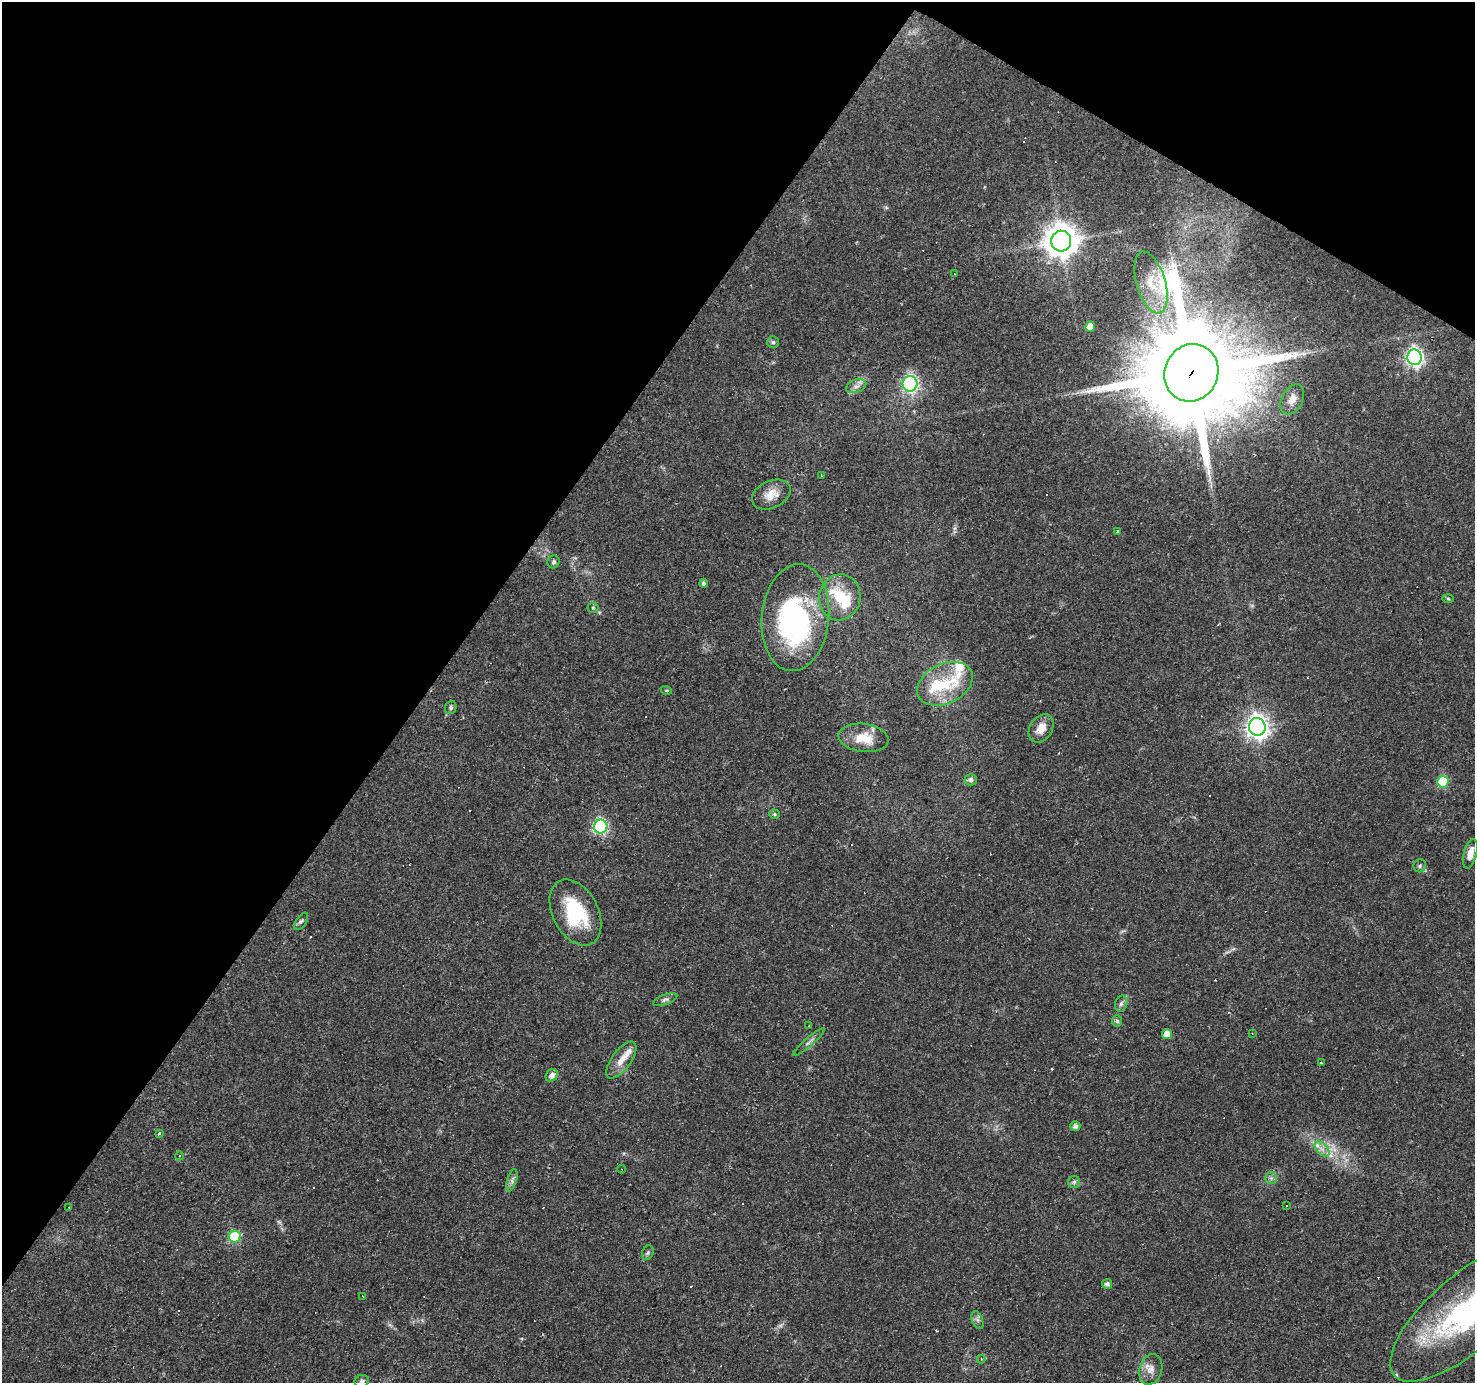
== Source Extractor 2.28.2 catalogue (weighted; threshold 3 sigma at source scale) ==
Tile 2 of 4 x 4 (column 2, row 1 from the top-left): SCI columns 1474-2946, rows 4327-5707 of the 5893 x 5957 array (HDU 1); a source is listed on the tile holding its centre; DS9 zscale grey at full resolution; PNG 1477 x 1385 px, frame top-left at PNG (2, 2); each listed source drawn as its Kron ellipse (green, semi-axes under 4 px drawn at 4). Shown black and unused: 34% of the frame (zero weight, under 3 of 4 exposures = <1% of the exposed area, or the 3 px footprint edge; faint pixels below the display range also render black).
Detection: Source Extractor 2.28.2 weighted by HDU 2 'WHT'; one run over the whole footprint, this tile lists its part. Background 0.0361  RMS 0.0038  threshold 0.017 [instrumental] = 3 sigma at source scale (4.5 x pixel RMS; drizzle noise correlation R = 1.50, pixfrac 1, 0.0396/0.0396 arcsec/px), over >= 5 px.
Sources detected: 111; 1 too faint to see at this stretch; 2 inside a brighter object's white glare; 41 cosmic-ray / hot-pixel residue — neither listed nor drawn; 5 inside a brighter listed object's ellipse — not listed separately; the other 62 listed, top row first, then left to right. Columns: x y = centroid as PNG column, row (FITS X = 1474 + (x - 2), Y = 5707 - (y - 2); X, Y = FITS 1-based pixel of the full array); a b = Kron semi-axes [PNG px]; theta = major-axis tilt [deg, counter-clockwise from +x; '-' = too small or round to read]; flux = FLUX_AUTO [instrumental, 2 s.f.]
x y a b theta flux
1061 241 10 10 - 760
954 274 3 2 - 0.37
1151 283 32 14 -73 9.5
1090 327 5 5 - 3.8
773 342 6 6 - 0.76
1415 357 8 7 - 130
1191 373 29 26 66 10000
910 384 7 7 - 69
856 386 10 6 19 1.7
1292 399 16 10 63 3.7
821 475 3 2 - 0.25
771 495 20 13 25 5.1
1118 531 4 3 - 0.5
554 562 6 6 - 0.83
703 583 4 4 - 1.1
840 597 23 20 78 12
1448 599 6 3 -3 0.43
593 608 5 5 - 0.52
795 618 53 33 84 69
945 684 29 20 26 15
666 690 5 3 - 0.36
451 707 7 5 70 0.82
1257 727 9 8 - 240
1041 728 15 11 57 4.4
864 738 25 14 -7 8
971 780 6 5 - 1.4
1443 782 6 5 - 24
774 814 5 4 - 0.5
601 827 7 6 - 56
1470 854 15 6 76 4
1420 866 6 6 - 0.87
575 912 35 22 -62 24
301 921 10 5 56 0.87
665 1000 13 5 21 1.2
1121 1004 8 6 72 1.1
1117 1021 6 5 - 0.69
809 1025 3 2 - 0.22
1167 1034 5 5 - 3.7
1252 1034 4 2 - 0.31
809 1042 20 3 41 1.3
621 1060 22 9 53 4.4
1321 1063 3 3 - 0.97
552 1075 7 5 46 1.8
1075 1126 5 5 - 1.6
159 1133 3 3 - 6.5
1322 1149 9 5 -45 1.8
180 1156 4 3 - 0.35
621 1169 4 3 - 0.3
1271 1178 6 6 - 0.91
512 1180 11 5 73 1.2
1074 1182 6 6 - 0.74
1287 1206 3 2 - 0.53
69 1207 2 2 - 0.22
235 1237 6 6 - 26
648 1253 7 5 69 0.77
1107 1284 5 4 - 1.2
363 1296 3 3 - 0.9
1465 1314 94 37 41 82
977 1320 9 5 -67 1.1
981 1359 4 3 - 0.41
1151 1369 16 11 73 3.3
362 1381 7 6 - 0.92
Overlapping masked pixels (flux is a lower limit): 1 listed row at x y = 1191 373
Isophote crosses this tile's border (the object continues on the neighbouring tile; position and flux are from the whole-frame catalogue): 2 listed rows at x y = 1465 1314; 362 1381